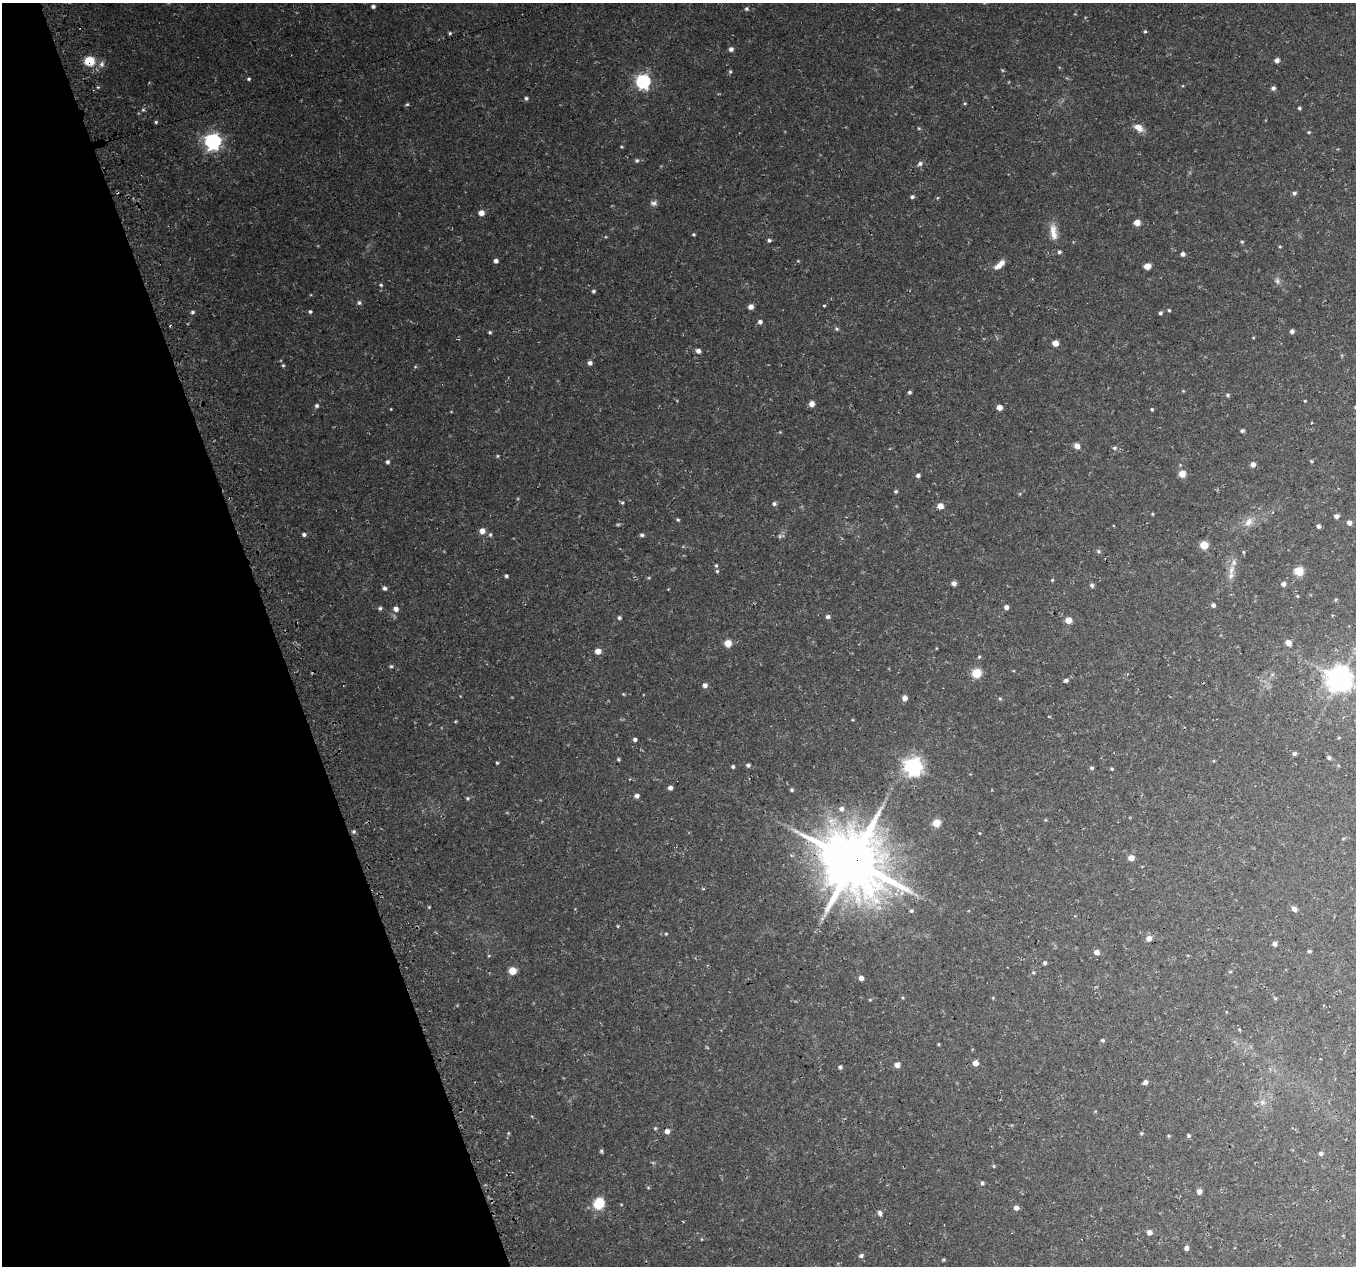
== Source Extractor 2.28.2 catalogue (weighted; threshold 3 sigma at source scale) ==
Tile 5 of 4 x 4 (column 1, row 2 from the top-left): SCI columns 32-1385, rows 2609-3872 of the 5483 x 5271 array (HDU 1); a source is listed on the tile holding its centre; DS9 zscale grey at full resolution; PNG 1358 x 1268 px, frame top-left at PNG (2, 3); no overlay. Shown black and unused: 20% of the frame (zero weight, under 3 of 4 exposures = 3% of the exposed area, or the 3 px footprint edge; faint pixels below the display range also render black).
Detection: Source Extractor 2.28.2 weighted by HDU 2 'WHT'; one run over the whole footprint, this tile lists its part. Background 0.0636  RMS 0.0047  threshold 0.021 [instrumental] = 3 sigma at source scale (4.5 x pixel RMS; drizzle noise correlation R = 1.50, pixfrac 1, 0.0396/0.0396 arcsec/px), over >= 5 px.
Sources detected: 196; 2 too faint to see at this stretch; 2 cosmic-ray / hot-pixel residue — not listed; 3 inside a brighter listed object's ellipse — not listed separately; the other 189 listed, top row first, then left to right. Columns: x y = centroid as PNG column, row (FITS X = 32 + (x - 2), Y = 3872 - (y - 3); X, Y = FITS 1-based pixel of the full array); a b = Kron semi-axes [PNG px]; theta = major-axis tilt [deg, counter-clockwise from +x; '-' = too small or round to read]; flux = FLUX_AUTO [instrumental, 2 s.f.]
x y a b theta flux
373 6 4 4 - 1.1
1145 31 4 4 - 0.55
450 33 4 4 - 0.64
731 49 5 5 - 1.4
1277 60 5 4 - 2
89 61 8 7 - 12
102 64 9 7 74 2
730 72 5 4 - 0.62
249 79 5 4 - 0.69
643 82 6 6 - 99
1273 88 5 5 - 1.2
526 98 5 5 - 0.91
965 103 5 3 - 0.42
407 104 5 4 - 0.61
1299 108 4 4 - 0.79
143 110 5 5 - 0.67
156 122 5 4 - 0.57
1138 127 13 8 -30 3.9
919 128 5 4 - 0.49
1309 132 4 4 - 0.47
213 141 7 6 - 140
637 160 6 5 - 0.87
920 164 6 5 - 1.4
1294 193 5 5 - 0.97
912 197 5 4 - 0.95
654 203 9 6 1 1.5
481 213 6 5 - 3.1
1137 222 5 5 - 4.5
1053 232 24 9 -83 5.5
693 234 5 4 - 0.53
769 240 5 4 - 0.86
1242 242 4 4 - 0.52
1280 247 5 3 - 0.41
1183 254 5 4 - 1.6
496 261 4 4 - 1.5
999 266 12 7 29 3.2
1147 266 5 5 - 5.6
1277 281 9 7 -66 1.6
381 285 4 4 - 0.63
593 291 4 4 - 0.78
359 303 6 6 - 0.96
824 305 3 3 - 1.4
751 307 5 5 - 2.3
1169 310 4 4 - 0.54
193 312 6 4 2 0.78
310 312 5 4 - 0.83
1160 313 4 4 - 0.95
760 322 5 4 - 1.2
837 329 6 5 - 0.75
1292 331 4 4 - 1.4
490 332 4 4 - 0.67
1055 343 5 5 - 4.8
698 351 5 5 - 1.8
590 363 5 5 - 1.6
283 365 4 4 - 0.57
415 367 5 3 - 0.47
1183 391 4 4 - 0.38
910 392 4 4 - 0.87
1228 395 6 4 -17 0.7
1305 401 3 3 - 0.34
812 404 5 5 - 3.3
317 406 6 5 - 1
999 407 5 4 - 3.6
1355 407 4 3 - 0.38
1152 409 4 4 - 0.56
1242 431 4 4 - 0.87
1077 446 6 5 - 3.1
1115 448 6 6 - 1.1
497 456 4 4 - 0.49
1311 461 4 4 - 0.55
387 462 5 4 - 1
1253 464 5 5 - 2.4
1182 474 7 7 - 4.3
918 475 5 4 - 1.2
896 491 4 4 - 0.69
622 503 5 4 - 0.66
774 504 6 5 - 0.95
940 506 5 5 - 3.9
1152 514 4 3 - 0.41
1336 516 5 4 - 1.8
678 520 4 4 - 0.63
1248 522 14 10 56 4
1349 523 5 5 - 2.3
618 524 6 4 1 0.6
1318 526 4 4 - 1.2
482 531 6 6 - 2.8
304 534 5 4 - 1.1
490 535 6 5 - 0.73
642 535 6 4 2 0.94
1204 545 5 5 - 12
1098 551 6 5 - 0.9
1244 552 5 3 - 0.46
716 565 5 4 - 0.58
1231 570 15 8 69 3.9
717 571 5 5 - 0.65
1298 571 5 5 - 21
506 576 4 3 - 0.84
1052 580 5 4 - 0.46
954 583 5 5 - 2
1283 584 6 6 - 1.5
1092 585 6 5 - 0.94
384 588 5 4 - 1.3
1297 596 4 4 - 0.48
1213 605 5 5 - 1.2
1006 607 4 4 - 2.2
380 608 5 5 - 0.83
396 609 6 6 - 2
828 617 5 5 - 1.3
619 618 5 5 - 0.85
1068 620 5 5 - 4.9
728 643 5 5 - 7.4
1288 643 5 5 - 4.2
598 651 5 5 - 4.1
979 657 5 4 - 0.53
391 666 5 3 - 0.6
976 673 5 5 - 19
1339 679 8 8 - 490
1066 680 5 4 - 1.2
705 685 5 5 - 2.2
623 694 4 4 - 0.41
905 698 5 5 - 2.5
1000 699 5 4 - 0.6
455 722 5 3 - 0.42
635 739 4 3 - 1.1
1294 753 4 4 - 1
1329 757 5 4 - 0.91
618 759 4 4 - 0.55
497 763 4 3 - 0.52
748 765 5 4 - 1.1
914 766 7 7 - 210
733 767 4 4 - 0.82
1092 768 5 4 - 0.8
1111 769 4 3 - 0.55
670 788 4 4 - 1.8
792 790 5 4 - 0.79
637 796 5 4 - 1.9
467 798 5 4 - 0.62
841 809 7 6 - 2
1046 820 5 3 - 0.42
936 823 6 6 - 6.1
354 831 5 5 - 0.79
1343 839 5 3 - 0.46
1131 858 6 5 - 3.3
853 861 21 18 -39 3000
703 889 4 4 - 0.52
429 907 4 4 - 0.42
1294 909 5 5 - 2.5
911 911 5 5 - 0.8
618 926 5 3 - 0.4
666 934 4 4 - 0.4
1149 938 5 5 - 3.5
1274 944 5 4 - 1.7
1309 951 4 4 - 0.82
1096 952 5 4 - 3
1045 963 4 4 - 0.9
512 971 5 5 - 10
1033 972 5 4 - 0.56
1230 972 5 3 - 0.4
861 978 5 4 - 2.1
903 998 5 3 - 0.42
1275 998 5 3 - 0.46
870 1000 5 3 - 0.4
1102 1040 5 4 - 0.67
939 1044 5 3 - 0.4
975 1063 5 4 - 4
897 1065 5 5 - 3
840 1067 5 5 - 1.1
1145 1082 5 4 - 1.8
1262 1102 8 7 - 2
655 1128 5 4 - 0.54
667 1131 5 5 - 2.6
508 1133 6 4 -89 0.53
1141 1133 5 4 - 0.57
1188 1135 5 4 - 0.7
1168 1136 5 3 - 0.44
601 1151 5 4 - 0.71
1321 1153 4 4 - 1.1
994 1166 5 4 - 0.5
982 1183 5 4 - 0.89
648 1188 5 3 - 0.46
1199 1191 5 4 - 2.6
598 1204 7 6 - 35
1016 1208 5 5 - 2
880 1213 6 5 - 1.6
1149 1232 5 5 - 2.5
701 1239 4 3 - 0.34
1186 1248 4 4 - 1.7
861 1256 6 5 - 1.1
944 1260 5 4 - 0.53
Overlapping masked pixels (flux is a lower limit): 3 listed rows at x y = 89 61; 1253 464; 853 861
Isophote crosses this tile's border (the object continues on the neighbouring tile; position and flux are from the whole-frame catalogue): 1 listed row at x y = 1355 407